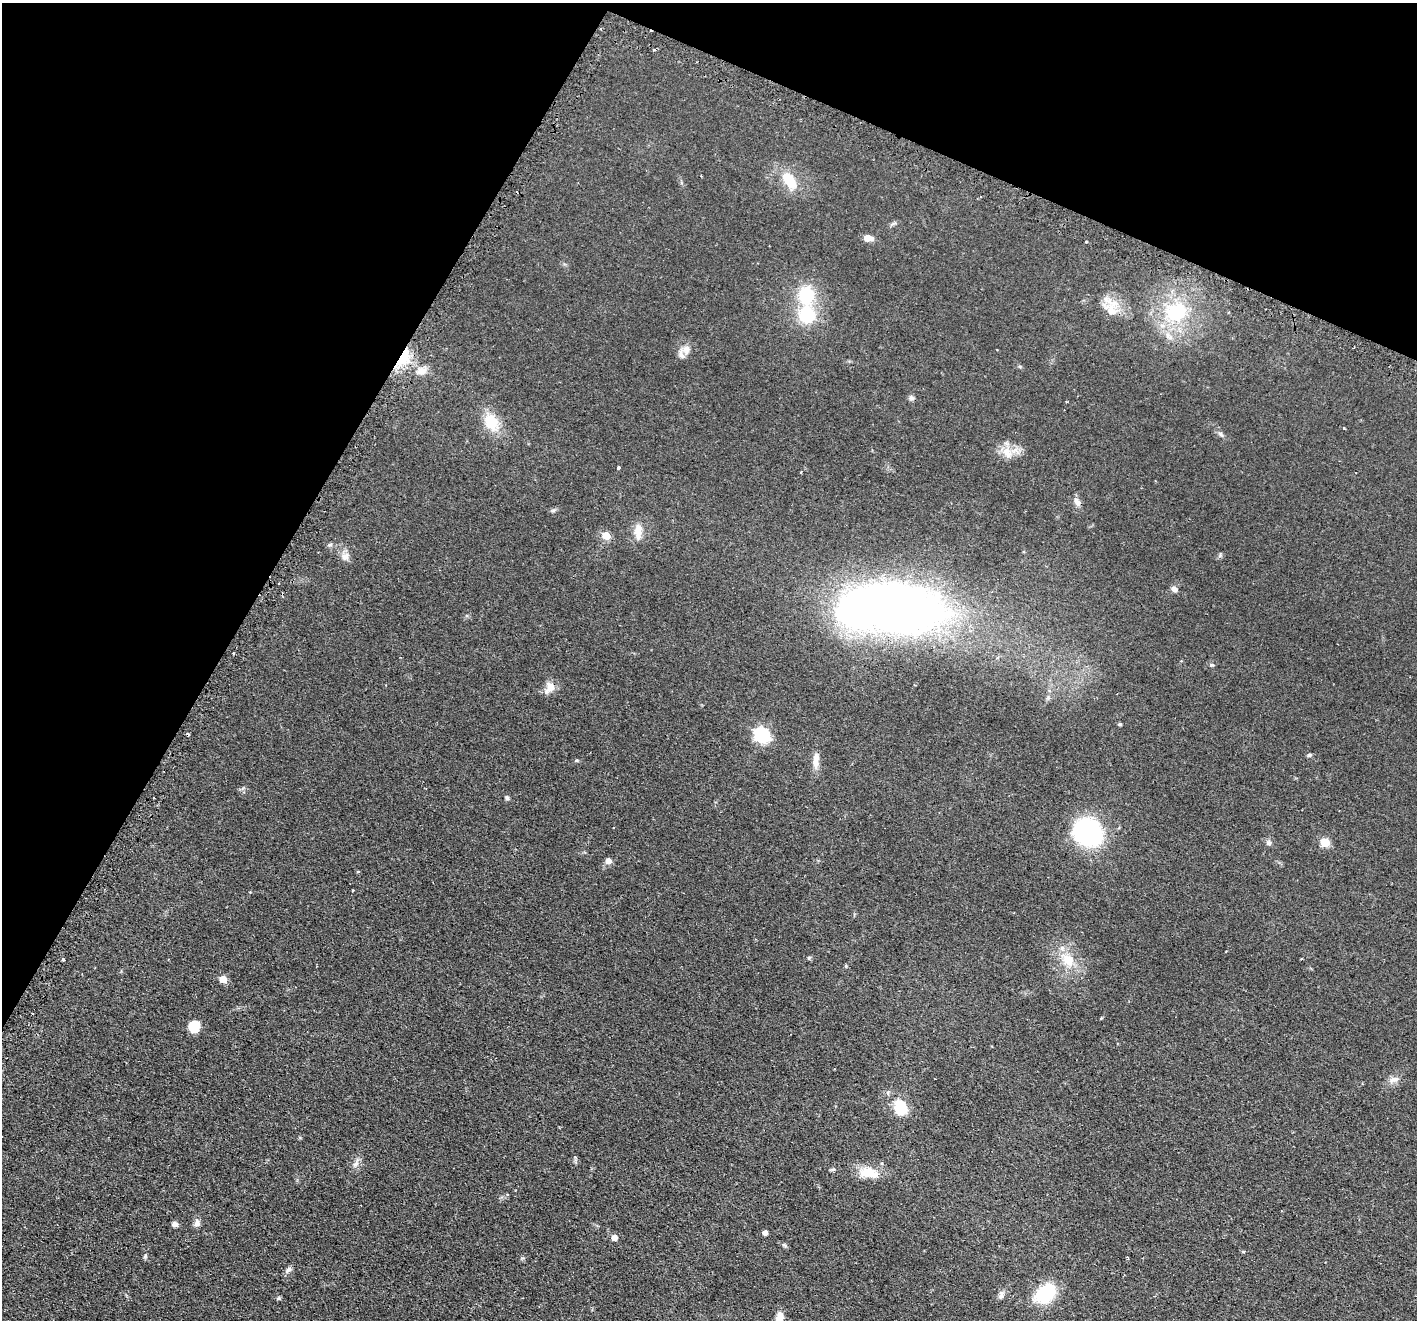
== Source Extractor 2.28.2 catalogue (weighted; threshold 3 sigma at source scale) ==
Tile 2 of 4 x 4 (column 2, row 1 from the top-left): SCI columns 1458-2872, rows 4131-5448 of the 5744 x 5759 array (HDU 1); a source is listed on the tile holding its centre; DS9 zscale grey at full resolution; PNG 1419 x 1322 px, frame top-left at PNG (2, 3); no overlay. Shown black and unused: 25% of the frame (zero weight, under 2 of 3 exposures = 4% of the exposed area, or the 3 px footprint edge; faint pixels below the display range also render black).
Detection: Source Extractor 2.28.2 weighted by HDU 2 'WHT'; one run over the whole footprint, this tile lists its part. Background 0.0598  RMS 0.006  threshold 0.0269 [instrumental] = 3 sigma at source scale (4.5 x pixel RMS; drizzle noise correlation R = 1.50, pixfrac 1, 0.05/0.05 arcsec/px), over >= 5 px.
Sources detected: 66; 1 cosmic-ray / hot-pixel residue — not listed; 1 inside a brighter listed object's ellipse — not listed separately; the other 64 listed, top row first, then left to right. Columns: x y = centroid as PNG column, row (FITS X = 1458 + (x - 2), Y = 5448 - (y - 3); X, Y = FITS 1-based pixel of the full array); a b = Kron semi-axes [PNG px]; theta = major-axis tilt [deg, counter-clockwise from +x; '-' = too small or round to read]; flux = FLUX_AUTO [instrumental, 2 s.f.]
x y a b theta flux
654 50 3 3 - 1.6
789 180 22 12 -55 16
867 238 7 5 -11 7.3
1086 242 3 3 - 0.98
806 295 25 20 -87 24
1111 311 28 16 -50 12
1176 312 36 31 5 42
807 315 17 17 - 25
686 350 14 12 -12 4.4
403 359 22 13 54 18
422 371 15 10 26 4.8
911 398 8 7 - 1.4
491 422 27 18 -61 15
1221 434 9 5 -45 1.5
1006 451 13 12 - 7.1
618 467 3 3 - 1.4
801 472 3 2 - 0.42
1077 502 12 6 -61 3.1
553 510 7 4 1 0.98
638 531 19 9 89 6.8
606 535 6 5 - 12
330 545 7 5 19 1.1
345 556 12 11 - 3.6
278 583 3 2 - 0.7
1174 589 8 6 -30 2.2
892 608 56 26 -1 880
233 653 3 3 - 0.47
1212 665 6 5 - 0.85
550 687 16 11 60 5.8
1120 724 5 4 - 0.75
762 735 7 6 - 130
1309 755 6 5 - 0.88
576 760 5 3 - 0.62
815 762 18 8 -89 5.5
507 798 7 5 -69 1
1088 833 29 25 -37 80
1325 842 5 5 - 22
1269 843 7 7 - 1.6
608 861 7 6 - 3
353 890 2 2 - 0.58
809 958 6 4 20 0.73
63 959 4 3 - 0.82
1068 960 22 16 -46 14
223 979 5 5 - 9.8
194 1026 11 10 - 12
834 1069 2 2 - 0.36
1394 1080 16 8 18 3.4
900 1107 20 15 -64 14
356 1163 14 6 61 2.7
833 1169 6 4 18 0.85
869 1173 25 14 -7 12
197 1223 11 8 75 2.4
175 1224 7 6 - 2
765 1232 4 4 - 2.9
614 1237 5 5 - 4.8
785 1245 8 5 -27 1
1243 1252 4 3 - 0.89
145 1256 6 4 64 0.88
1128 1257 3 2 - 0.55
288 1270 10 6 41 1.9
1045 1294 22 15 41 34
1001 1295 13 6 82 2.1
278 1298 6 5 - 0.84
780 1318 14 8 84 5.8
Overlapping masked pixels (flux is a lower limit): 1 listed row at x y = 403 359
Isophote crosses this tile's border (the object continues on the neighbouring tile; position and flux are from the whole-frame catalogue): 1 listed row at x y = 780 1318
Unlisted compact peaks at least as high as the median listed source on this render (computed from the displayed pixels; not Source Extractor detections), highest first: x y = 1220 556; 1344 428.